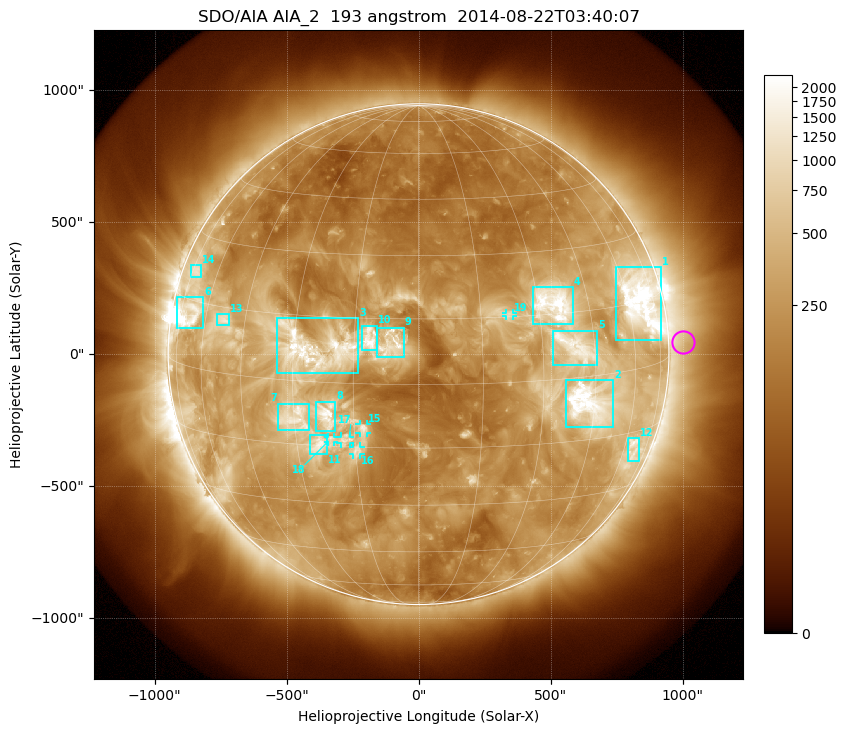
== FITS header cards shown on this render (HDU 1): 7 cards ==
TELESCOP= 'SDO/AIA'
INSTRUME= 'AIA_2'
WAVELNTH=                  193
WAVEUNIT= 'angstrom'
DATE-OBS= '2014-08-22T03:40:07.62'
CTYPE1  = 'HPLN-TAN'
CTYPE2  = 'HPLT-TAN'

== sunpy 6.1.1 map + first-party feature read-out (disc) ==
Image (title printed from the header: SDO/AIA AIA_2  193 angstrom  2014-08-22T03:40:07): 1024 x 1024 px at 2.4 arcsec/px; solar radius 949 arcsec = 395 px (full disc in frame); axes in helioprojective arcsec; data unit not stated in the header (colour bar unlabelled)
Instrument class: DISC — disc imager (sunpy class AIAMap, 193 A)
Bright regions (active regions / flare kernels): reference = the median radial profile (limb darkening/brightening removed); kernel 9 px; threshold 5 sigma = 657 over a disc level ~211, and >= 1.15x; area >= 12 px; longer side >= 9 px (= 22 arcsec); searched inside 0.97 R_sun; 19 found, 19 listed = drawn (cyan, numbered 1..; 5 of them under ~33 arcsec drawn as corner ticks so the feature stays visible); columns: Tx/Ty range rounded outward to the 5 arcsec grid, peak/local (2 s.f.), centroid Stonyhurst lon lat
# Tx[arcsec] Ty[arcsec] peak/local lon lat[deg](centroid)
1 745..920 55..330 15 +66 +15
2 560..740 -275..-95 12 +43 -6
3 -535..-225 -75..140 12 -25 +8
4 430..585 110..255 14 +34 +17
5 505..680 -40..90 8 +39 +7
6 -915..-815 100..215 21 -69 +12
7 -535..-415 -285..-185 6.8 -30 -9
8 -390..-315 -290..-180 9.2 -22 -8
9 -155..-55 -10..100 12 -6 +9
10 -215..-155 15..110 11 -11 +10
11 -410..-345 -380..-305 7.6 -24 -15
12 795..835 -405..-320 5.7 +65 -19
13 -765..-715 110..150 6 -53 +12
14 -865..-825 290..335 4.2 -72 +22
15 -225..-195 -300..-265 5.7 -13 -10
16 -250..-220 -380..-350 5.1 -15 -16
17 -295..-260 -340..-310 4.8 -18 -13
18 -345..-320 -330..-315 4.8 -21 -13
19 330..360 145..155 4.3 +22 +16
Off-limb structures (1.02-1.3 R_sun): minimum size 162 px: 4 found; the strongest spans PA ~240..305 deg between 1.02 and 1.3 R_sun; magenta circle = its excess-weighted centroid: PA ~275 deg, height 1.06 R_sun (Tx ~1000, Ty ~45 arcsec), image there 1.6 x the reference